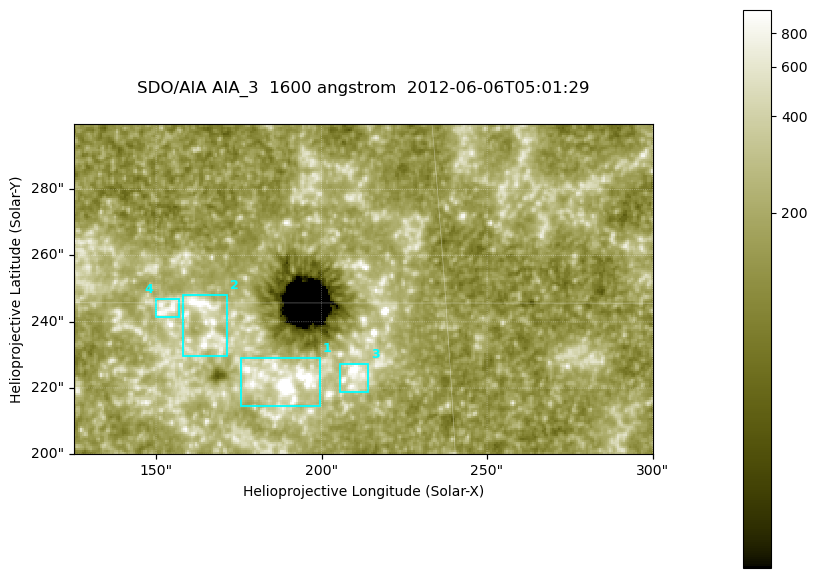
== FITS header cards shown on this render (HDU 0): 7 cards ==
TELESCOP= 'SDO/AIA '
INSTRUME= 'AIA_3   '
WAVELNTH=                 1600
WAVEUNIT= 'angstrom'
DATE-OBS= '2012-06-06T05:01:29.12'
CTYPE1  = 'HPLN-TAN'
CTYPE2  = 'HPLT-TAN'

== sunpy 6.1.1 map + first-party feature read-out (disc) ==
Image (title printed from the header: SDO/AIA AIA_3  1600 angstrom  2012-06-06T05:01:29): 287 x 164 px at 0.609 arcsec/px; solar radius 946 arcsec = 1552 px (partial field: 0.6% of the solar disc is inside the frame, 100% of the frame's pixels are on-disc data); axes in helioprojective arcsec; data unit not stated in the header (colour bar unlabelled)
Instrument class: DISC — disc imager (sunpy class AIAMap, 1600 A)
Bright regions (active regions / flare kernels): reference = the on-disc median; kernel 3 px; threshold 5 sigma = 309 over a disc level ~178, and >= 1.15x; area >= 47 px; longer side >= 3 px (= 1.8 arcsec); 4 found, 4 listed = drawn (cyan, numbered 1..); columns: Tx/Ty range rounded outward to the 2 arcsec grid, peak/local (2 s.f.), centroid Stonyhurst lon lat
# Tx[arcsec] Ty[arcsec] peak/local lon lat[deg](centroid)
1 176..200 214..230 33 +12 +14
2 158..172 230..248 8.5 +10 +15
3 204..214 218..228 10 +13 +14
4 150..158 240..248 4.9 +10 +15